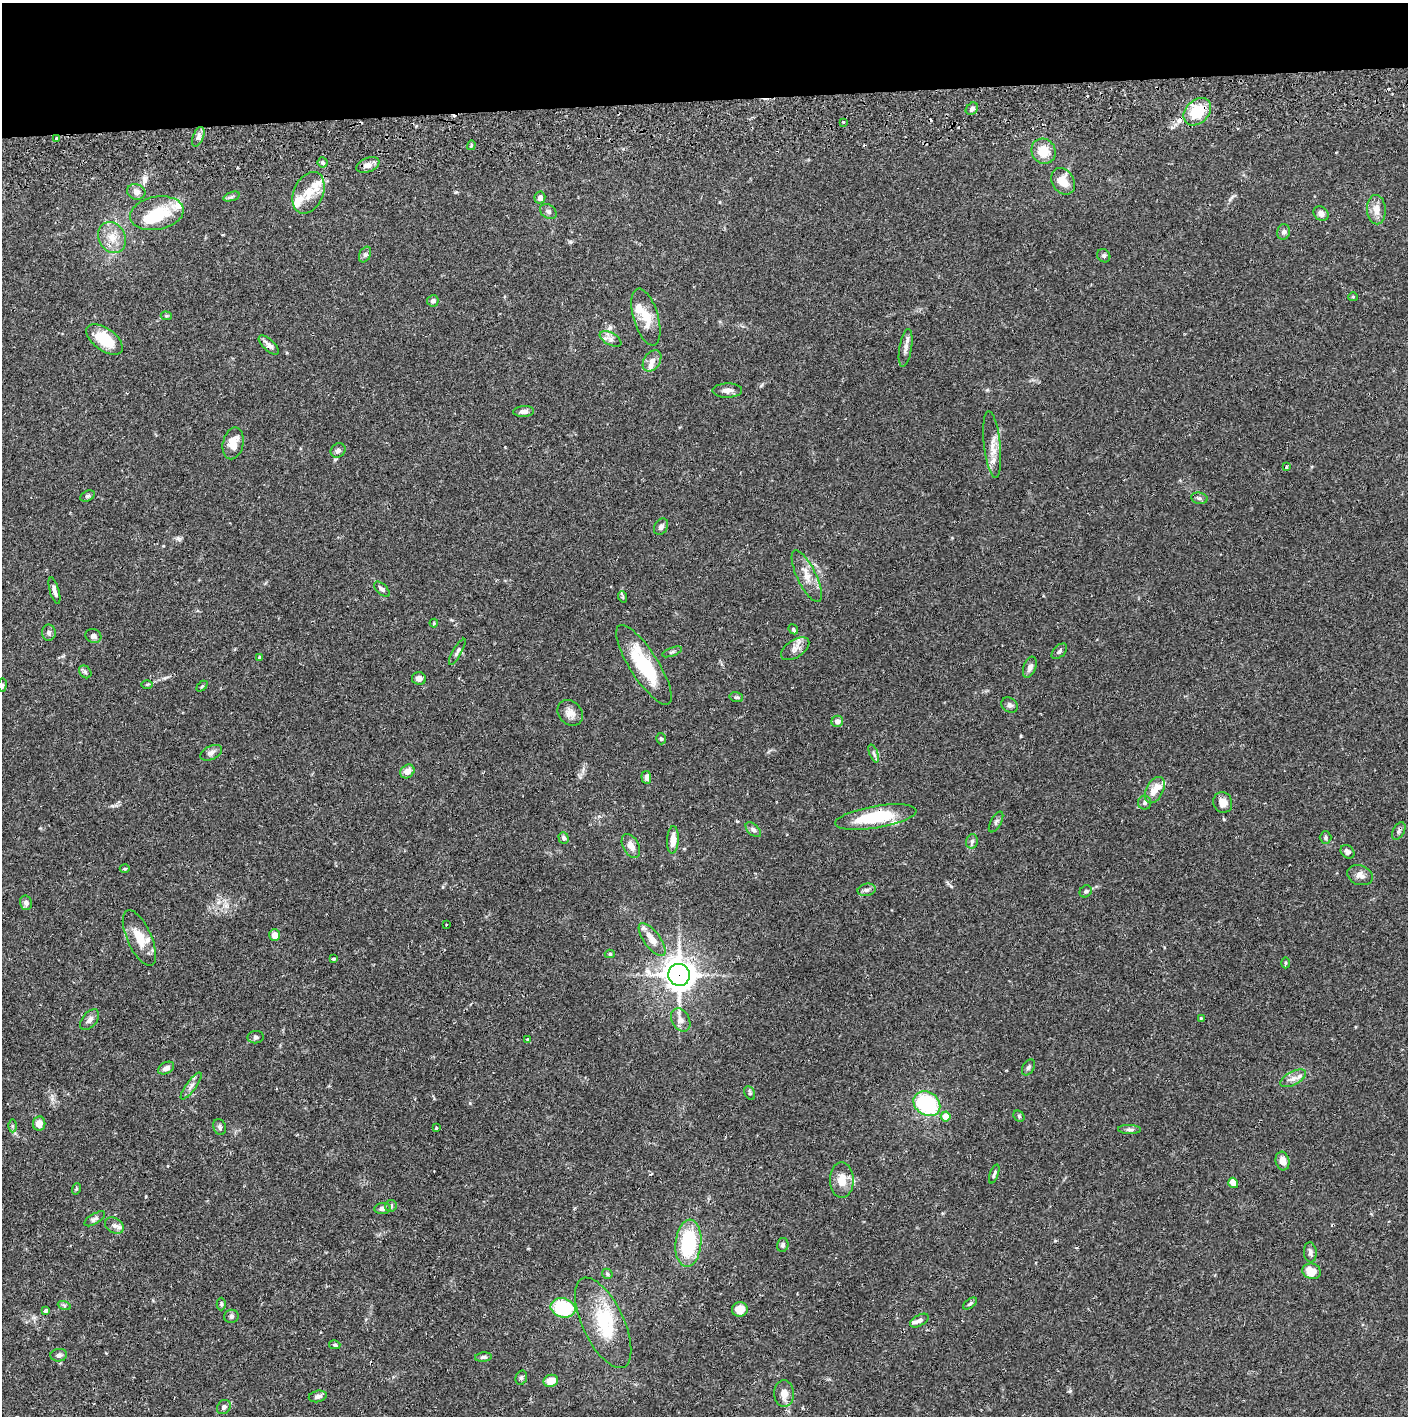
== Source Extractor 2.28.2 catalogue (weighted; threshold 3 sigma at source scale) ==
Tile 2 of 3 x 3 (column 2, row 1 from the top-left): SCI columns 1410-2815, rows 2886-4299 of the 4227 x 4357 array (HDU 1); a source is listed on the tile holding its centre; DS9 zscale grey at full resolution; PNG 1410 x 1418 px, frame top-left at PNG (2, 3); each listed source drawn as its Kron ellipse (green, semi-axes under 4 px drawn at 4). Shown black and unused: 7% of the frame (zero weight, under 2 of 3 exposures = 3% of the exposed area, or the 3 px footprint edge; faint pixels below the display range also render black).
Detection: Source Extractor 2.28.2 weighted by HDU 2 'WHT'; one run over the whole footprint, this tile lists its part. Background 0.0679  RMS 0.0049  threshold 0.0219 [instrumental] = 3 sigma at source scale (4.5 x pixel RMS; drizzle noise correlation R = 1.50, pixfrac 1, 0.05/0.05 arcsec/px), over >= 5 px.
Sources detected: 163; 2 inside a brighter object's white glare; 5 cosmic-ray / hot-pixel residue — neither listed nor drawn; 12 inside a brighter listed object's ellipse — not listed separately; the other 144 listed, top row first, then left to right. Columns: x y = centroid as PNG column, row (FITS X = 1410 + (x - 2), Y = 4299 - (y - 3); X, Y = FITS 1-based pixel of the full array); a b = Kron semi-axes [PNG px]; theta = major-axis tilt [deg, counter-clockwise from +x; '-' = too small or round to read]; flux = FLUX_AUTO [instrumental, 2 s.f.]
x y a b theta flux
972 109 7 5 44 1.6
1197 112 15 11 45 18
843 122 3 2 - 0.86
198 137 10 5 68 1.6
57 138 4 3 - 1.7
471 145 5 3 - 0.71
1043 151 13 12 - 8.8
323 162 5 5 - 0.83
368 165 12 7 22 2.9
1063 181 14 11 -56 6.8
136 192 9 7 -20 2.9
308 193 22 14 65 7.9
231 197 8 3 19 0.91
540 198 6 5 - 2.3
1376 210 15 9 -87 4.6
548 211 9 6 -33 1.4
157 213 27 16 11 20
1321 214 8 7 - 2.8
1284 232 8 6 73 1.4
112 237 16 13 -63 7.1
365 255 8 5 63 1.3
1104 256 7 6 - 0.93
1353 297 5 4 - 0.5
433 301 6 5 - 1.9
166 316 5 4 - 0.55
646 317 29 12 -73 9.3
105 339 21 11 -36 15
611 339 12 6 -28 2.2
269 345 13 5 -43 2.1
906 348 19 6 80 2.7
652 361 11 8 54 3
727 390 15 7 1 2.7
524 411 10 5 3 2.3
233 443 16 10 77 7.3
992 445 33 8 -84 5.7
338 450 8 6 42 1.5
1286 467 3 3 - 1.6
88 496 8 5 27 0.87
1199 498 8 5 -9 1.2
661 527 9 6 57 1.7
807 576 28 9 -64 6.5
382 589 9 5 -44 1.6
54 591 14 4 -74 2.2
623 597 6 3 -72 0.54
434 623 4 4 - 0.48
793 629 5 4 - 0.83
49 633 8 7 - 1.5
93 636 8 7 - 1.7
795 649 16 8 34 3.3
1059 651 9 5 45 1.3
457 652 15 4 60 1.4
672 652 10 4 19 0.86
260 657 4 3 - 1.3
644 665 46 14 -57 29
1030 667 11 6 69 2
85 672 7 5 -46 0.98
419 678 7 6 - 2.2
147 684 6 4 1 0.53
2 685 6 4 82 0.73
202 686 6 4 44 0.6
736 697 7 5 -13 0.95
1010 705 9 7 -34 1.6
570 713 14 11 -48 3.8
837 721 6 5 - 2.6
661 739 6 4 -74 0.71
211 753 11 6 27 2
874 753 9 3 -69 0.92
407 771 7 6 - 3.8
646 777 6 5 - 2.1
1155 790 14 8 62 5.6
1145 803 7 6 - 1.1
1223 803 10 9 - 3.7
876 817 41 11 9 25
996 822 11 5 61 1.1
753 830 9 5 -43 1.3
1399 831 9 5 61 1.3
563 838 6 5 - 1.2
1325 838 6 6 - 0.93
673 840 14 6 87 4.8
972 841 7 5 75 1.3
631 846 13 8 -61 3.8
1348 852 7 6 - 1.9
125 869 5 3 - 0.53
1360 875 13 9 -19 3.1
867 890 9 6 12 1.5
1086 891 6 5 - 0.94
26 903 7 6 - 1.8
446 924 3 2 - 0.63
275 935 6 5 - 3.5
139 938 30 12 -66 8.7
652 939 19 8 -53 6.7
610 954 5 4 - 0.64
334 959 4 3 - 2.1
1286 963 5 3 - 0.62
679 975 11 10 - 660
1201 1018 3 3 - 0.38
90 1020 12 7 51 2.1
681 1020 12 8 -61 3.1
256 1037 8 6 6 1.2
527 1039 3 3 - 0.51
1028 1067 9 5 59 1.1
166 1068 8 5 27 2.2
1293 1078 14 6 28 2.9
191 1086 16 5 54 2.1
750 1093 7 5 -62 0.78
927 1104 14 11 -34 40
946 1116 5 5 - 5
1019 1116 6 5 - 0.72
39 1124 7 6 - 4.5
12 1126 6 4 -90 0.81
220 1127 8 6 -71 1.2
436 1128 3 3 - 1.4
1129 1129 11 4 -1 1.2
1283 1161 9 6 -75 3.7
994 1174 10 3 70 0.91
842 1180 18 12 -90 6.6
1233 1183 5 4 - 4.8
76 1189 6 3 71 0.5
391 1206 6 6 - 1.1
382 1208 8 5 6 1.7
95 1219 12 5 31 1.3
114 1225 10 7 -30 2.3
688 1243 23 13 85 33
783 1245 7 5 77 1
1310 1252 10 6 -85 1.6
1312 1271 9 7 -15 6.7
607 1274 5 4 - 0.64
221 1304 6 4 -89 0.76
970 1304 8 4 37 0.91
64 1305 7 4 -19 0.82
563 1308 12 9 -13 26
740 1309 8 7 - 6.2
45 1310 3 3 - 2.9
231 1316 7 6 - 1.3
919 1321 10 5 30 1.8
603 1323 49 20 -65 25
335 1345 6 4 -14 0.8
59 1355 8 6 6 1.4
483 1357 8 4 6 1.1
521 1378 7 5 74 1
551 1381 7 6 - 5.9
784 1394 13 10 -87 4.5
318 1396 9 5 13 1.7
224 1407 8 6 50 1.4
Overlapping masked pixels (flux is a lower limit): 3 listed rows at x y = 1197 112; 876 817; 679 975
Isophote crosses this tile's border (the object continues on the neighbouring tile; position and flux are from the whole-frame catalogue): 1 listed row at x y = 2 685